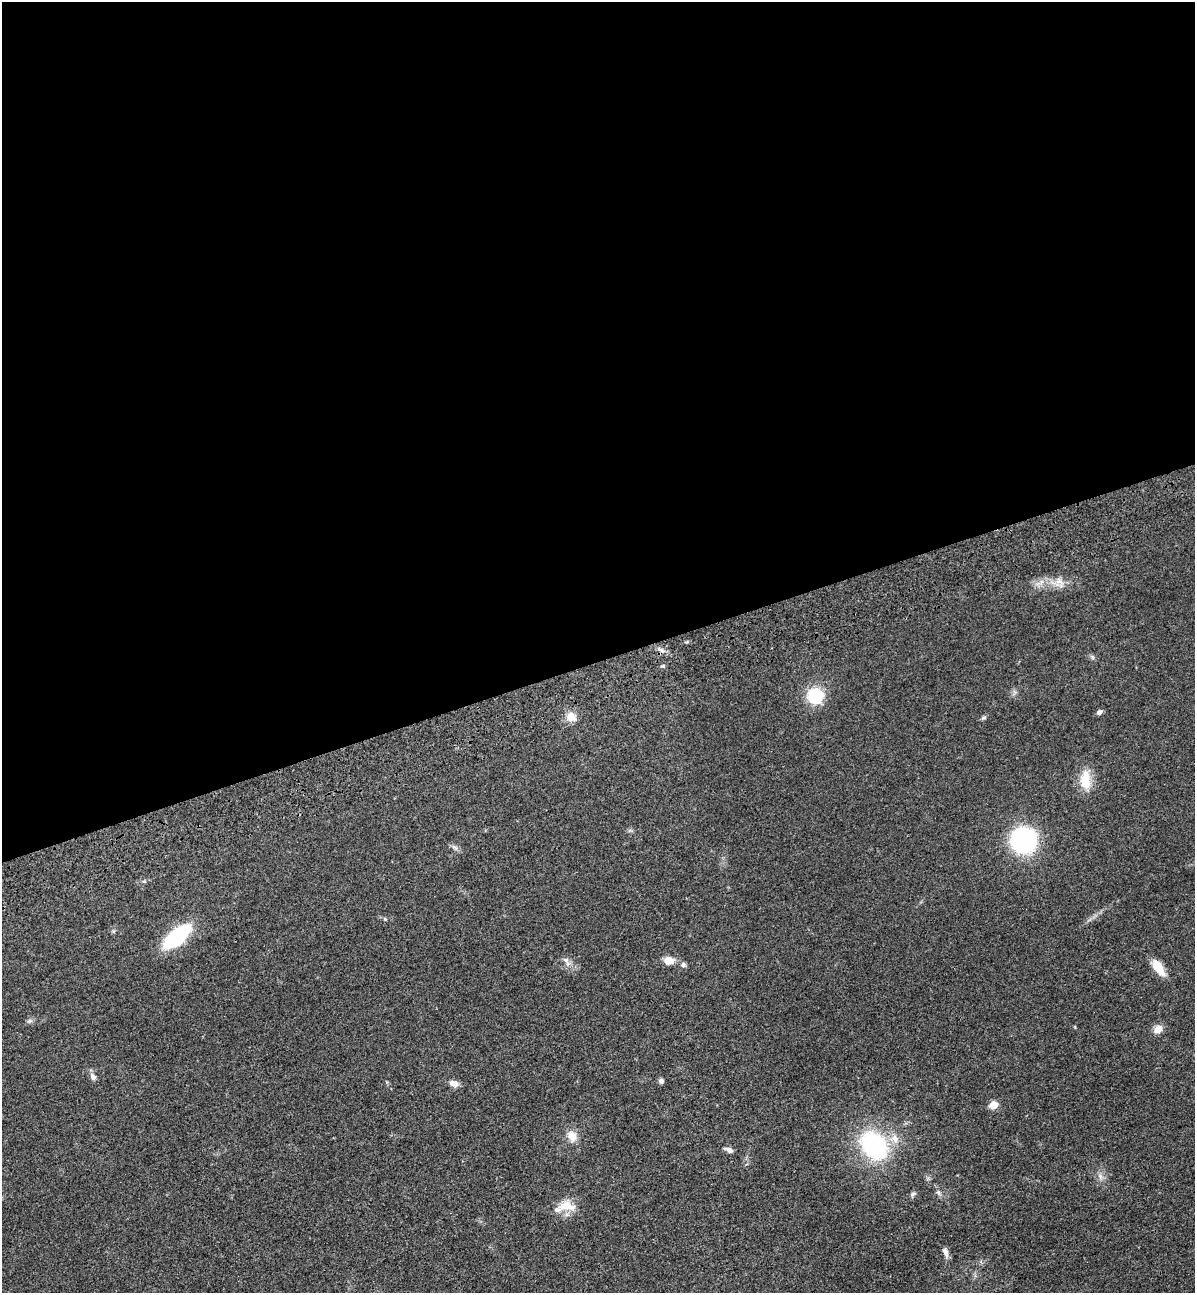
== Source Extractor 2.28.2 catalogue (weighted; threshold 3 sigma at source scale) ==
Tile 2 of 4 x 4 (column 2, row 1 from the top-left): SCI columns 1500-2692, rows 3989-5279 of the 5266 x 5394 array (HDU 1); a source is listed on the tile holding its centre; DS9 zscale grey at full resolution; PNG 1197 x 1295 px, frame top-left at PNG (2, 2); no overlay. Shown black and unused: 51% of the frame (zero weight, under 3 of 4 exposures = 6% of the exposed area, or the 3 px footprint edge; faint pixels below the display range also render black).
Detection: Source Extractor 2.28.2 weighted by HDU 2 'WHT'; one run over the whole footprint, this tile lists its part. Background 0.056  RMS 0.0058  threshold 0.026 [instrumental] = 3 sigma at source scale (4.5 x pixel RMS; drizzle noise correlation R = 1.50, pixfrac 1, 0.05/0.05 arcsec/px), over >= 5 px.
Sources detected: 32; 1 inside a brighter listed object's ellipse — not listed separately; the other 31 listed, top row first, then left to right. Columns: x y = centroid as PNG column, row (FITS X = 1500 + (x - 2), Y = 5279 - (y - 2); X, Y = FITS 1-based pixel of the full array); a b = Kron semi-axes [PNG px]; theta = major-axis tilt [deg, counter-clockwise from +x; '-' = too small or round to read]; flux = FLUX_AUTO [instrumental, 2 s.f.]
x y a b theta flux
1059 581 15 8 -36 4.6
661 650 9 4 -35 1.8
663 666 4 4 - 0.68
815 696 14 13 - 26
1099 712 7 6 - 1.6
571 717 12 11 - 5.8
984 718 8 4 19 0.99
1085 780 29 14 -88 12
1023 840 20 20 - 78
454 847 12 4 -35 1.6
144 881 6 4 -2 0.75
385 919 5 4 - 0.71
176 936 20 8 40 80
566 960 10 6 -18 2
669 960 9 7 3 7.3
684 965 7 6 - 1.3
1158 968 18 9 -57 11
1158 1029 12 9 47 4
93 1077 10 7 -54 2.2
661 1081 5 5 - 1.7
454 1083 11 7 -12 3.6
993 1105 5 5 - 14
572 1136 14 11 -63 5.9
895 1139 13 8 -72 4.7
874 1145 25 19 -46 73
729 1150 10 5 -24 2.3
1100 1176 8 5 -79 2
938 1192 8 5 -82 1.5
913 1194 9 6 54 1.5
566 1206 23 13 -5 9.3
945 1252 13 6 -69 2.5